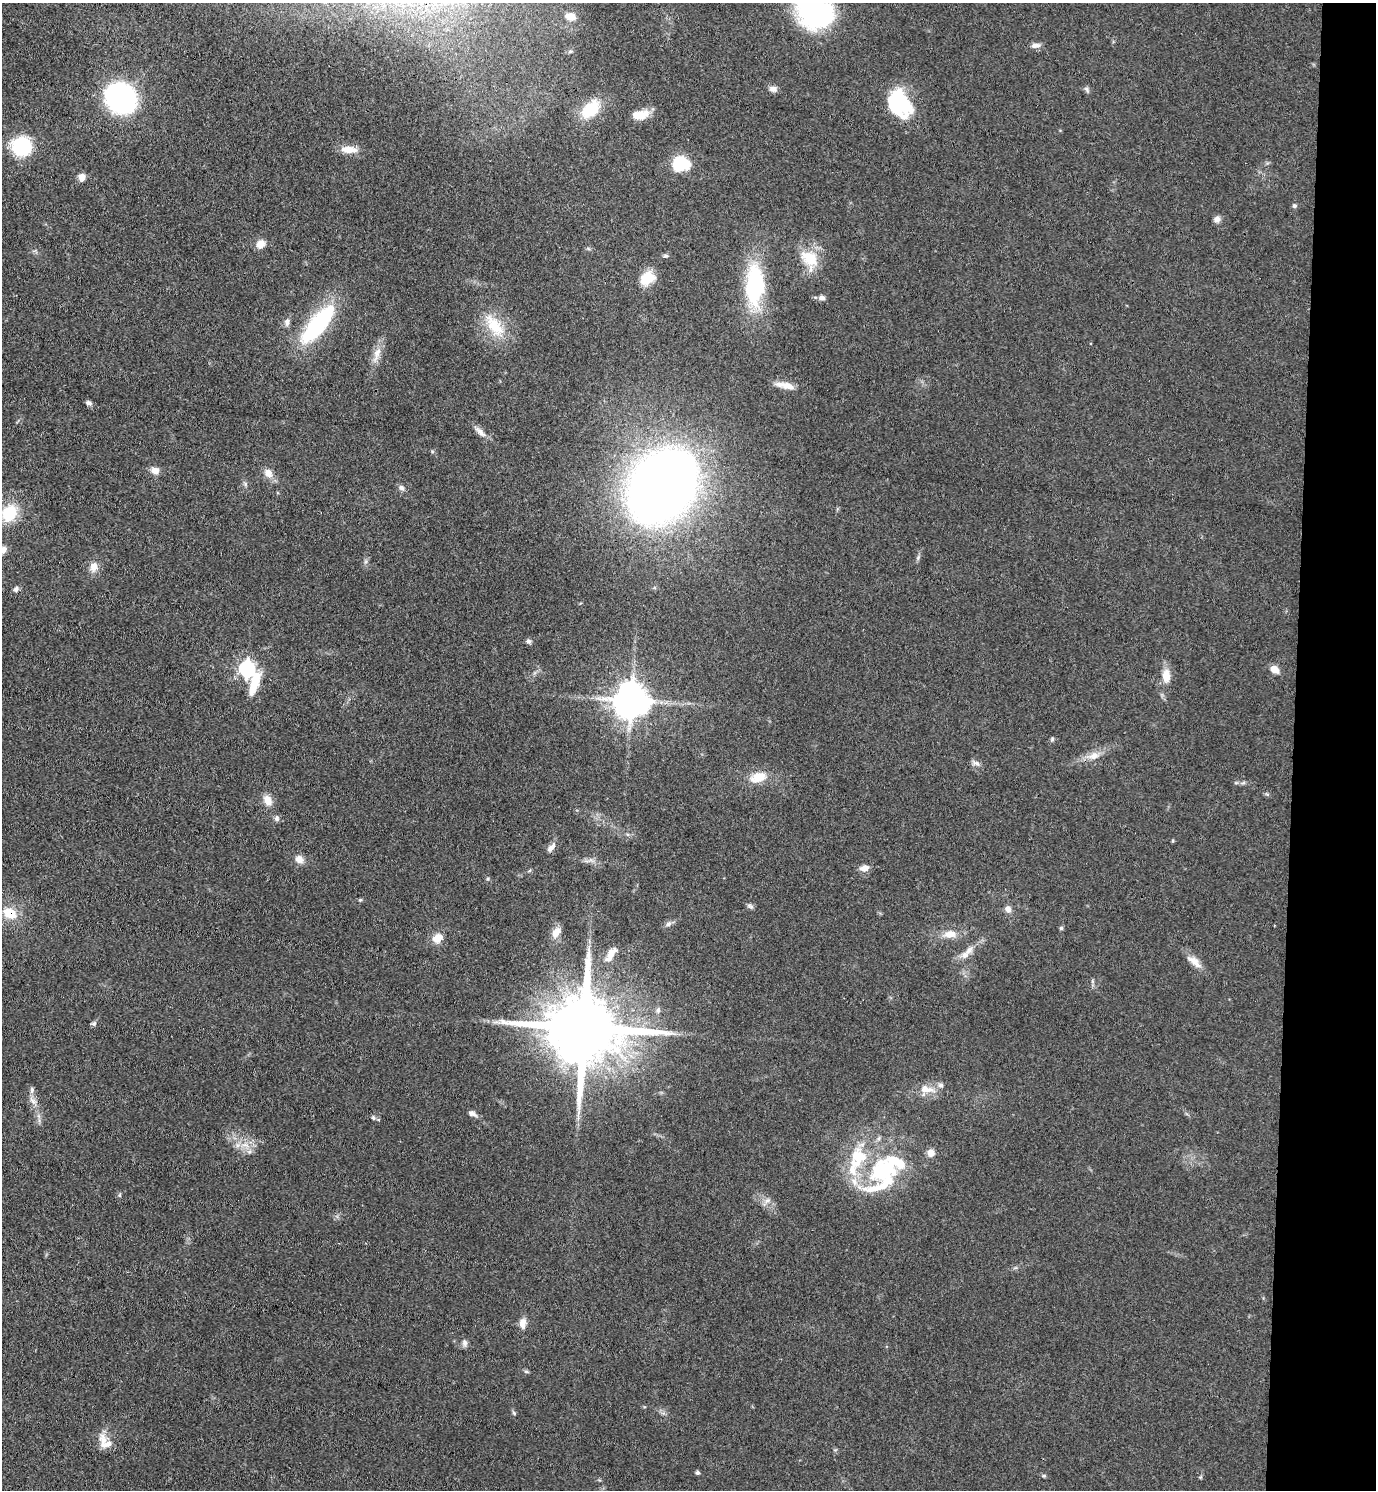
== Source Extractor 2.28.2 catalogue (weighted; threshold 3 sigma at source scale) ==
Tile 6 of 3 x 3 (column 3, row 2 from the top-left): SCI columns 3018-4391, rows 1496-2983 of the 4553 x 4479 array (HDU 1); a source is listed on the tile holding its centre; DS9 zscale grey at full resolution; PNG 1378 x 1492 px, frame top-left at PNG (2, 3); no overlay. Shown black and unused: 6% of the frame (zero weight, under 3 of 4 exposures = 5% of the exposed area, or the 3 px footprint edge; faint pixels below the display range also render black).
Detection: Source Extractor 2.28.2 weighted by HDU 2 'WHT'; one run over the whole footprint, this tile lists its part. Background 0.14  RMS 0.0073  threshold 0.0327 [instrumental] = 3 sigma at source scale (4.5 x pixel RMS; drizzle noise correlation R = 1.50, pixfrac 1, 0.05/0.05 arcsec/px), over >= 5 px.
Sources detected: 95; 1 inside a brighter object's white glare — not listed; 9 inside a brighter listed object's ellipse — not listed separately; the other 85 listed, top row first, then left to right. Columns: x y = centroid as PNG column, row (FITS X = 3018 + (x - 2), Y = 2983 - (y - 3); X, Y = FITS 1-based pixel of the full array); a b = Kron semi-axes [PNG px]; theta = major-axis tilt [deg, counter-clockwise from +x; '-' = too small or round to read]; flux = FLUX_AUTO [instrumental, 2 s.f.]
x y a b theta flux
814 5 50 34 -75 160
571 17 11 7 -10 6.7
1035 45 12 6 4 3.6
773 89 10 7 -9 3.5
1086 89 8 5 -61 1.7
121 98 23 20 -43 160
899 103 32 22 -60 50
590 109 28 17 43 24
641 115 19 11 14 11
22 146 19 18 - 47
349 150 21 8 -5 9
681 164 15 13 8 35
82 177 9 8 - 4.3
1294 206 6 5 - 1.4
1217 219 8 7 - 3.5
260 244 10 9 - 6.3
665 256 6 6 - 1.4
809 258 28 19 -34 21
647 278 17 12 36 16
755 285 48 21 87 70
822 298 9 6 -11 2.7
287 322 11 7 82 3
318 324 44 15 50 84
495 326 37 17 -53 25
377 353 21 9 73 7.7
788 386 21 9 -19 8.1
89 403 7 5 -25 2.3
480 432 17 7 -43 4.9
432 451 6 4 -19 0.89
155 471 9 7 -11 5.5
268 473 12 9 -51 6.2
245 484 6 6 - 1.4
662 485 53 39 55 1000
401 488 8 6 -40 2.5
9 513 18 15 61 28
3 550 9 7 52 4.3
94 567 13 11 74 6.3
16 589 8 6 56 2.1
529 641 7 6 - 1.7
247 669 14 7 -66 210
1274 669 9 7 -37 7.3
1166 676 16 10 -86 9.5
632 700 10 10 - 1800
1052 739 6 4 88 1.2
1093 756 17 9 15 7.5
976 763 12 6 -22 2.7
758 777 19 11 20 13
1243 783 7 4 19 1.3
268 800 12 8 -62 7.6
277 818 8 6 -77 2.1
551 847 14 6 52 3.9
299 859 10 9 - 5.5
864 868 10 7 10 5.1
360 900 5 4 - 0.89
750 906 9 6 -24 1.9
1008 909 8 7 - 4
10 913 16 12 -26 15
668 924 8 6 43 2.4
1061 928 5 5 - 1.1
556 932 15 10 54 6.9
950 934 18 10 5 8.6
437 938 12 9 33 8.8
611 954 22 8 58 6.8
965 955 13 9 43 5.2
1194 961 24 9 -38 7.5
1092 981 7 4 -71 1.2
94 1024 7 6 - 1.6
584 1028 23 17 -5 11000
926 1089 23 10 -7 9.9
32 1090 10 5 85 2.2
33 1101 14 7 -49 4.4
472 1113 11 6 -24 3.2
373 1117 6 5 - 1.3
245 1145 12 6 -15 5.6
931 1153 9 8 - 4.9
883 1171 39 39 - 74
120 1195 6 4 89 0.95
767 1201 9 6 29 2.9
523 1323 12 8 87 5.8
465 1343 10 7 -84 2.6
526 1371 7 4 -16 1.2
514 1413 6 4 -46 1.1
103 1440 19 10 -71 8.8
697 1473 5 4 - 1.5
1044 1476 6 4 -18 1
Overlapping masked pixels (flux is a lower limit): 2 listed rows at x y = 632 700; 10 913
Isophote crosses this tile's border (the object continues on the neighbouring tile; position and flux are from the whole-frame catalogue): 2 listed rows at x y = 814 5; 3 550
Unlisted compact peaks at least as high as the median listed source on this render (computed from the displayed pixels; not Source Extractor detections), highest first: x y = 488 879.